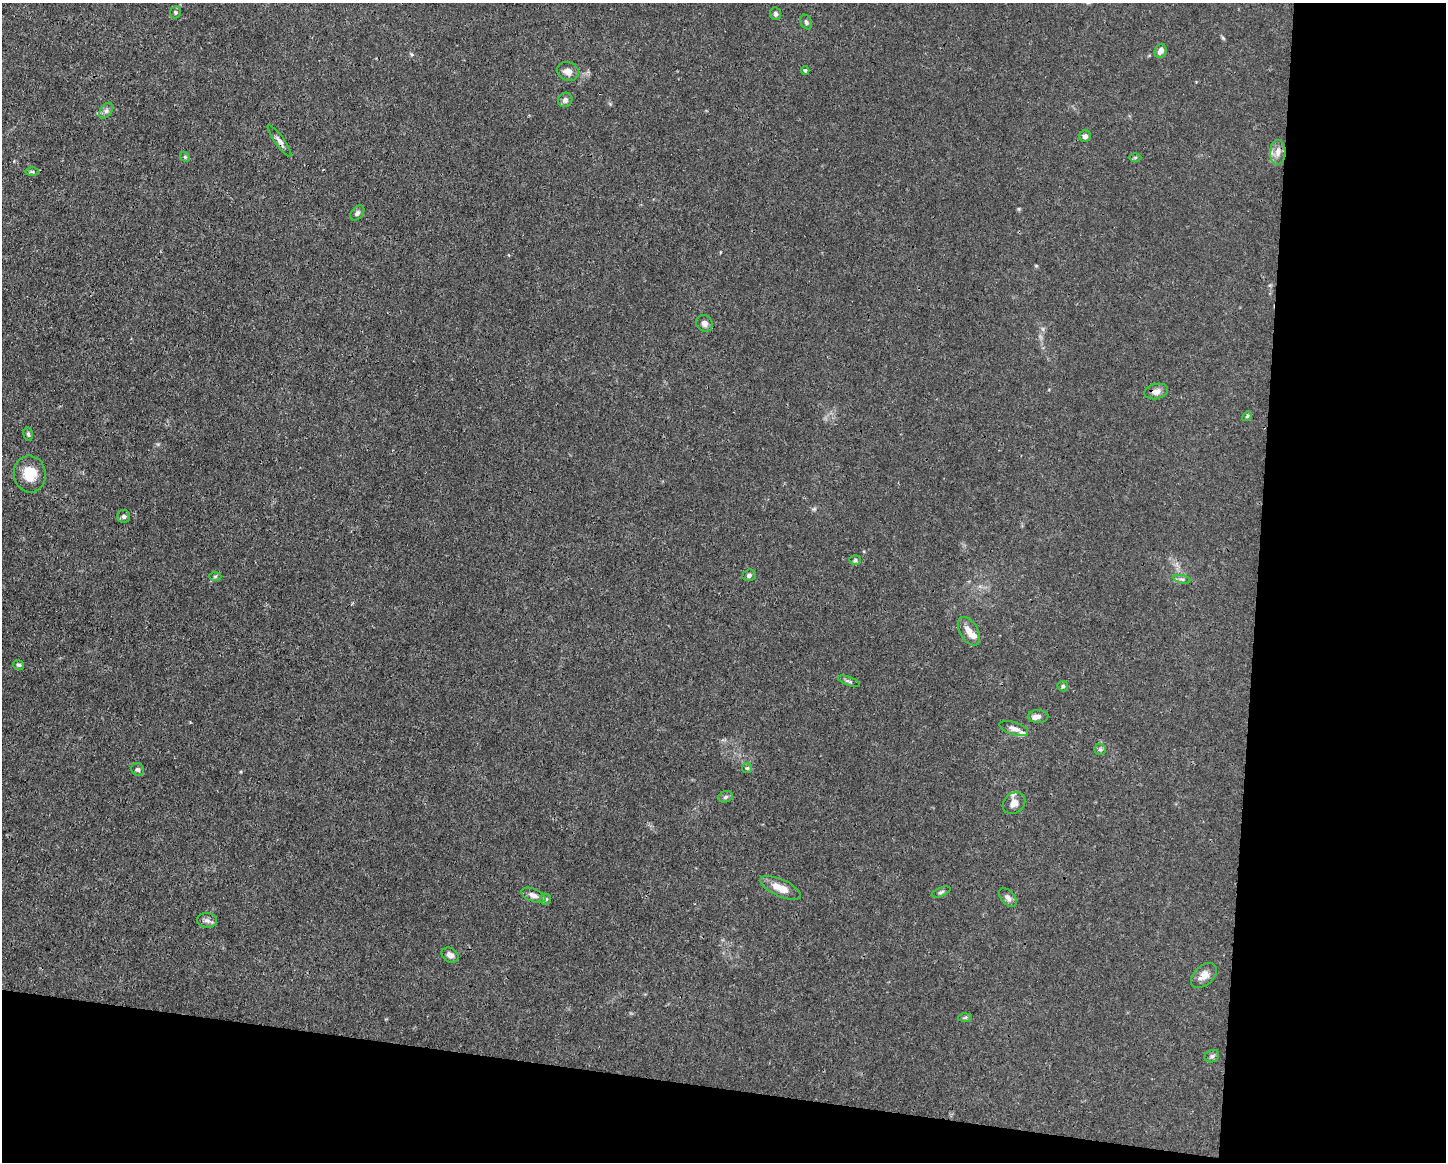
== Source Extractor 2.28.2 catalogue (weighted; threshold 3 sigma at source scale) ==
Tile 12 of 3 x 4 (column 3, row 4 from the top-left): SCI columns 3000-4443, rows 1-1160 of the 4666 x 4638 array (HDU 1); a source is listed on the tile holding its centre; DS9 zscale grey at full resolution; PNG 1448 x 1164 px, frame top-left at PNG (2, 3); each listed source drawn as its Kron ellipse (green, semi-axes under 4 px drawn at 4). Shown black and unused: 20% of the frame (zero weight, under 3 of 4 exposures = <1% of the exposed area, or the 3 px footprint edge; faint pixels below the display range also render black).
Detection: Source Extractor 2.28.2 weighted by HDU 2 'WHT'; one run over the whole footprint, this tile lists its part. Background 0.0158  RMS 0.0025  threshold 0.011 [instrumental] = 3 sigma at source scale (4.5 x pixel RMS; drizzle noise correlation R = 1.50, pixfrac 1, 0.05/0.05 arcsec/px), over >= 5 px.
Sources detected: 49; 3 inside a brighter listed object's ellipse — not listed separately; the other 46 listed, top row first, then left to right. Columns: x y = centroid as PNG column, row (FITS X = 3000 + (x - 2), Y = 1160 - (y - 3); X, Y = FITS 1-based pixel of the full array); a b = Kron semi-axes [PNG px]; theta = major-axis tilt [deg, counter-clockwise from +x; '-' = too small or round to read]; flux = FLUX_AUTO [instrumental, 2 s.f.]
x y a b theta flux
175 12 6 5 - 0.4
775 14 6 5 - 0.62
806 22 8 5 -65 0.56
1160 51 7 5 65 1.5
805 70 4 4 - 0.38
568 71 11 9 -22 1.7
565 100 7 7 - 0.83
106 111 9 5 54 0.77
1085 136 6 5 - 0.92
279 141 19 4 -54 1
1278 152 12 8 87 1.6
185 157 5 4 - 0.3
1135 157 6 4 1 0.36
32 172 6 4 -1 0.41
357 213 8 5 51 0.65
704 323 9 7 -44 1
1156 391 12 7 14 1.4
1247 416 5 4 - 0.32
28 434 7 4 -79 0.43
30 474 18 16 -84 4.8
124 516 6 6 - 0.64
855 560 5 5 - 0.46
749 575 7 5 19 0.62
215 576 6 4 2 0.33
1182 579 8 3 -12 0.45
969 631 16 9 -59 2
18 665 5 5 - 0.52
849 681 11 3 -21 0.49
1063 686 5 5 - 0.35
1038 716 10 6 -1 1
1014 729 15 6 -19 1.2
1100 749 6 5 - 0.43
747 768 5 5 - 0.35
138 769 7 6 - 0.52
725 797 7 5 17 0.57
1014 803 12 10 40 1.8
781 888 22 8 -24 3.4
941 892 10 4 21 0.5
533 895 13 6 -21 1.3
1008 897 11 6 -47 1
545 899 5 5 - 0.52
207 920 10 7 -10 0.96
450 955 9 7 -34 1.3
1204 975 15 9 42 1.9
965 1017 7 4 3 0.39
1212 1056 7 6 - 0.54
Overlapping masked pixels (flux is a lower limit): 2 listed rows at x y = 279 141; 1156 391